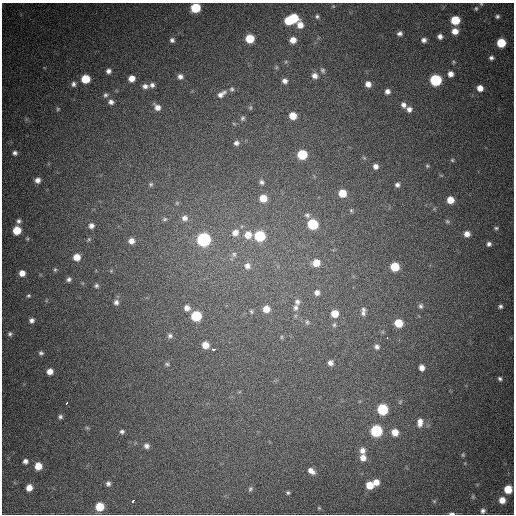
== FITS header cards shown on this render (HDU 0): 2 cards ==
NAXIS1  =                  512
NAXIS2  =                  512

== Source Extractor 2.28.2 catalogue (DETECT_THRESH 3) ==
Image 512 x 512 px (HDU 0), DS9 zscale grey, 1 PNG px = 1 image px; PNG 516 x 516 px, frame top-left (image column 1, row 512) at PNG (2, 3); no overlay
Background 682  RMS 20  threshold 58.8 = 3 sigma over >= 5 px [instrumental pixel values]
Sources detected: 152; all 152 listed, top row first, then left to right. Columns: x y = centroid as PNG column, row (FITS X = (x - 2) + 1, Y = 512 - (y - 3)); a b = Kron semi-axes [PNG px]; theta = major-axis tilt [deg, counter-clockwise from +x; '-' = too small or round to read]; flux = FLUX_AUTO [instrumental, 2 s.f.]
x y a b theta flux
481 4 5 4 - 1300
333 6 5 4 - 1400
195 8 7 6 - 52000
476 8 6 5 - 2100
317 16 6 6 - 3000
497 16 5 5 - 2700
293 18 6 6 - 45000
455 20 6 6 - 40000
288 21 6 6 - 35000
300 25 11 8 -70 14000
455 31 7 6 - 12000
400 33 6 5 - 4200
440 36 5 5 - 5400
250 39 6 6 - 33000
172 40 5 5 - 3500
293 40 7 6 - 12000
424 40 6 5 - 4600
501 43 6 6 - 42000
491 58 5 4 - 3500
286 62 6 4 -73 1900
454 62 5 4 - 1500
276 67 7 4 -89 1900
322 70 8 6 -59 3300
108 71 6 6 - 5000
450 74 6 5 - 7700
315 76 8 7 - 8000
180 77 6 6 - 5200
132 78 6 6 - 11000
85 79 6 6 - 35000
436 80 7 7 - 110000
284 81 7 6 - 5800
73 84 7 6 - 4500
368 84 6 6 - 8100
152 85 7 6 - 4100
145 86 8 6 -3 5600
480 88 6 6 - 11000
232 89 6 6 - 2800
387 91 6 6 - 5500
221 94 11 6 35 7200
106 95 7 6 - 3400
111 102 8 7 - 5400
404 105 8 6 -55 5600
157 107 9 6 -43 8100
250 108 7 5 90 2000
58 109 5 4 - 1800
409 109 7 6 - 5600
293 116 6 6 - 19000
243 118 6 6 - 2600
234 124 6 3 -20 1400
236 143 6 5 - 4000
15 153 4 4 - 3500
302 155 7 6 - 55000
452 160 5 5 - 1700
375 166 6 6 - 6300
427 166 5 4 - 1700
441 175 6 4 -19 1200
37 180 5 5 - 6400
262 182 6 5 - 3500
151 184 7 6 - 2800
397 185 6 5 - 4000
342 193 7 6 - 24000
263 198 7 7 - 20000
450 200 6 6 - 17000
177 203 6 5 - 2300
351 211 6 5 - 2100
307 215 8 7 - 4100
185 218 9 8 - 7900
165 219 8 5 15 3100
19 221 6 6 - 3800
447 221 7 5 -16 2200
313 224 7 7 - 71000
91 226 6 5 - 5200
496 228 6 4 0 2200
17 230 6 6 - 28000
235 233 10 9 - 12000
467 234 6 6 - 8700
248 235 9 9 - 17000
260 236 7 7 - 80000
89 239 5 4 - 1700
204 239 7 7 - 220000
131 241 7 6 - 8000
489 244 5 5 - 3900
234 254 8 8 - 5300
77 257 6 6 - 16000
316 263 8 7 - 19000
247 266 9 9 - 8700
395 267 6 6 - 35000
55 270 5 4 - 1800
111 271 4 4 - 1400
22 273 6 6 - 10000
69 279 5 5 - 3500
96 286 5 5 - 2700
317 293 7 7 - 6200
28 295 5 5 - 2200
116 302 6 6 - 4500
297 302 9 8 - 5800
421 306 7 6 - 3400
500 306 5 5 - 3100
187 308 6 6 - 7100
296 308 9 7 76 5800
266 309 7 7 - 14000
363 310 7 5 -43 3200
251 311 6 5 - 2400
363 313 8 7 - 4400
335 314 7 7 - 18000
196 316 7 6 - 66000
32 320 6 5 - 4700
307 322 8 5 -81 2900
398 323 6 6 - 28000
334 325 7 5 75 2700
10 334 6 5 - 3000
170 336 7 6 - 3500
281 337 6 4 90 1700
387 338 3 2 - 9000
205 345 6 6 - 15000
377 347 7 6 - 4100
214 350 4 3 - 38000
41 353 6 5 - 2700
330 363 7 6 - 5800
167 364 5 4 - 2100
422 368 5 5 - 7800
50 371 6 5 - 9900
500 379 5 4 - 2900
66 403 3 3 - 3500
382 409 7 7 - 81000
60 417 5 5 - 2900
420 422 11 7 84 9600
87 428 6 4 -2 1800
376 431 7 7 - 120000
122 432 5 5 - 2900
395 432 7 7 - 16000
146 446 6 6 - 4800
362 450 9 7 -84 8400
463 455 5 3 - 1600
363 458 8 7 - 10000
25 461 6 5 - 4700
38 466 6 6 - 19000
311 471 9 6 -34 8000
376 482 7 6 - 11000
108 484 6 5 - 3600
369 485 6 6 - 20000
29 488 6 6 - 12000
250 489 8 6 62 3000
508 489 6 6 - 27000
288 493 5 4 - 2200
502 500 6 6 - 12000
133 501 4 3 - 3600
434 501 5 4 - 1600
100 507 6 6 - 31000
319 508 4 4 - 1300
483 511 5 5 - 3500
452 513 6 3 -1 3000
At the frame edge (FLAGS 8, measured only in part): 3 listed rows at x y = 481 4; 195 8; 452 513